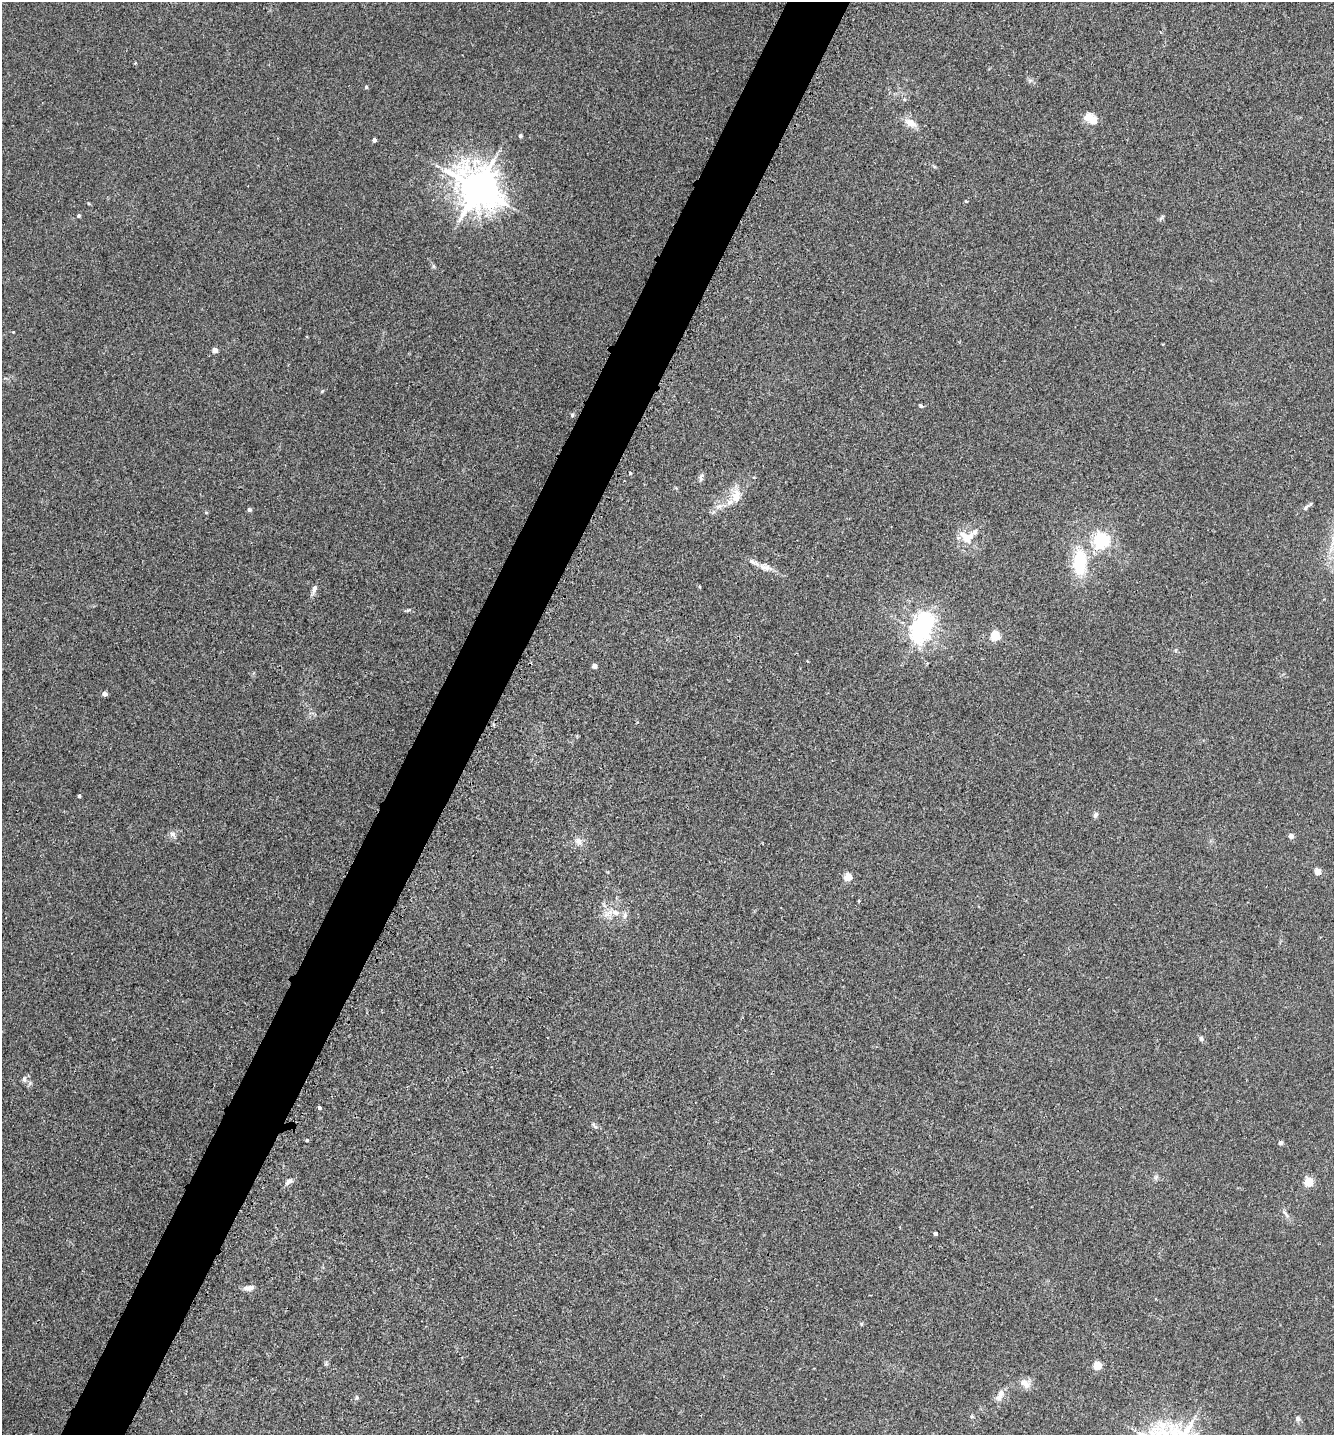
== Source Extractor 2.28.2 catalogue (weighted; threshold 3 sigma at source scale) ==
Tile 7 of 4 x 4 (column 3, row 2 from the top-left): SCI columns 2823-4154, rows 2897-4329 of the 5791 x 5784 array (HDU 1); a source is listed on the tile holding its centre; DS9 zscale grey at full resolution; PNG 1336 x 1437 px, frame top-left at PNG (2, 2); no overlay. Shown black and unused: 5% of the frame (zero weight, under 3 of 4 exposures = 2% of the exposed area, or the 3 px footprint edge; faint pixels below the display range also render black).
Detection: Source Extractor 2.28.2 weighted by HDU 2 'WHT'; one run over the whole footprint, this tile lists its part. Background 0.0172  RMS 0.0044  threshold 0.02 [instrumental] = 3 sigma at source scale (4.5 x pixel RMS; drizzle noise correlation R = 1.50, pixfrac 1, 0.05/0.05 arcsec/px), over >= 5 px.
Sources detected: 67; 1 inside a brighter object's white glare — not listed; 6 inside a brighter listed object's ellipse — not listed separately; the other 60 listed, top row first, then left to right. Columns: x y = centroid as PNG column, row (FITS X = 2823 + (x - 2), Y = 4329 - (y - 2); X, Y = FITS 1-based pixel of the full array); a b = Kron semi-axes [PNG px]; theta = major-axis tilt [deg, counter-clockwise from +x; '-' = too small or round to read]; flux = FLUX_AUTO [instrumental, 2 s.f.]
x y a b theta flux
366 87 4 4 - 0.82
1091 118 19 11 -39 5.3
911 123 16 9 -29 4.5
520 136 4 4 - 0.62
374 140 4 4 - 1.9
477 188 13 11 -46 1300
966 201 5 3 - 0.34
79 216 5 5 - 0.59
1161 218 8 4 45 0.73
433 266 6 4 -72 0.65
13 332 3 3 - 0.3
215 350 4 4 - 4
322 391 5 4 - 0.48
921 406 5 4 - 0.8
572 415 5 5 - 0.66
630 473 4 4 - 0.39
701 478 12 5 81 1.2
736 496 22 11 79 6.5
719 506 10 5 26 2
1306 507 13 5 41 1.3
249 509 5 5 - 0.83
206 513 5 3 - 0.42
966 537 23 12 -47 6.6
1101 540 6 6 - 130
1080 562 38 18 88 20
766 567 20 8 -20 3.7
699 586 4 3 - 0.41
314 589 14 5 68 2
408 610 7 4 24 0.65
920 632 7 6 - 200
995 636 5 5 - 33
595 666 4 4 - 2.9
105 694 4 4 - 2.3
79 796 3 3 - 0.63
1096 815 7 5 77 1.3
173 834 9 7 -36 1.7
1291 836 5 5 - 2.5
579 841 12 8 -29 2.5
1318 871 4 4 - 9.5
848 877 5 5 - 15
859 901 5 3 - 0.39
616 913 11 7 -14 3.4
1201 1039 6 5 - 0.99
24 1079 7 5 -89 1.2
319 1108 4 3 - 1
594 1126 10 4 -48 1
307 1140 4 3 - 0.68
1280 1143 6 5 - 0.92
1156 1177 7 5 47 1
288 1181 10 6 44 1.9
1309 1182 5 5 - 23
1285 1213 14 4 -49 1.5
935 1233 4 3 - 1.3
249 1288 12 6 3 2.8
861 1324 6 4 -89 0.47
1098 1365 5 5 - 19
1025 1383 16 9 -36 3.5
357 1397 5 5 - 0.89
1000 1397 11 8 46 2.8
1298 1419 6 6 - 1.4